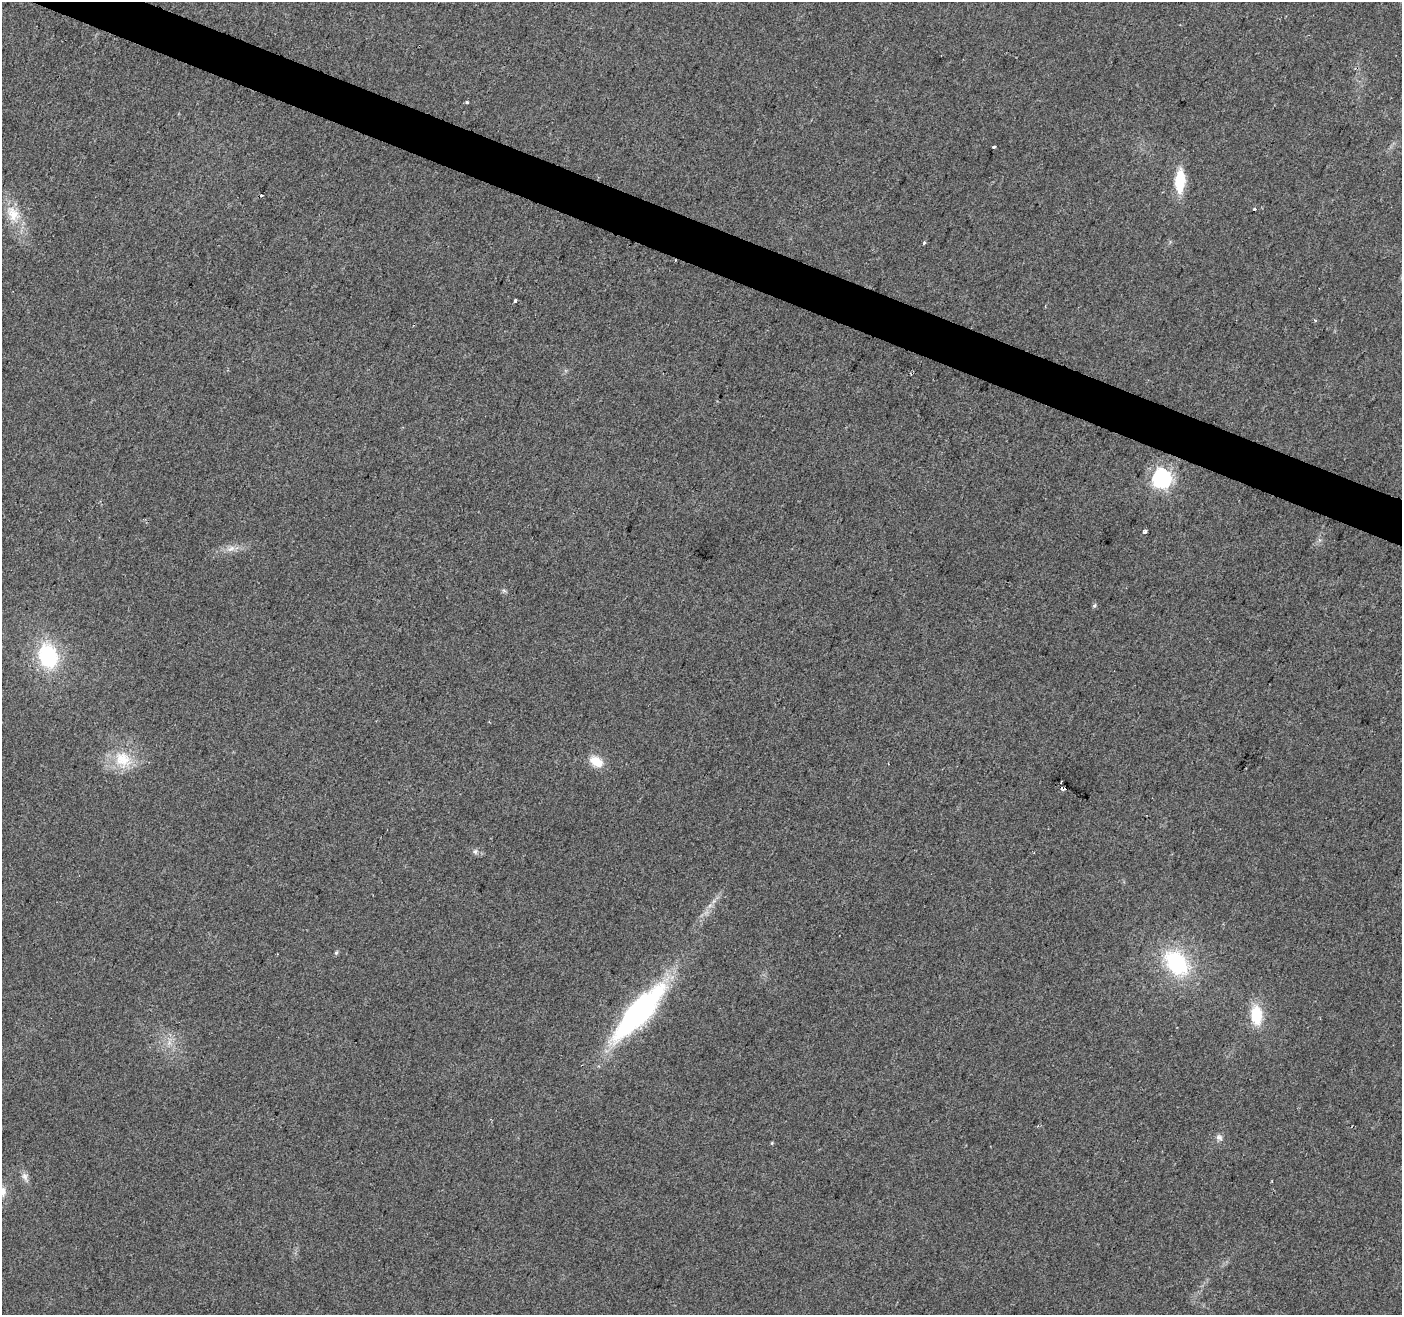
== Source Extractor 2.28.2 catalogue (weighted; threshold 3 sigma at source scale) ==
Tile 11 of 4 x 4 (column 3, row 3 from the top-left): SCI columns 2801-4200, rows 1521-2833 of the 5607 x 5732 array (HDU 1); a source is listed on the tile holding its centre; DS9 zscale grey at full resolution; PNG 1404 x 1317 px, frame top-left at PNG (2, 2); no overlay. Shown black and unused: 3% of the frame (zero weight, under 2 of 3 exposures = <1% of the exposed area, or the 3 px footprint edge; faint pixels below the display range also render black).
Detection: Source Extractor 2.28.2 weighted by HDU 2 'WHT'; one run over the whole footprint, this tile lists its part. Background 0.0354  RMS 0.0068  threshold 0.0305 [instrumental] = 3 sigma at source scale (4.5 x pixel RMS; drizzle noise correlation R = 1.50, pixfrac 1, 0.0396/0.0396 arcsec/px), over >= 5 px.
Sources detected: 31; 1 too faint to see at this stretch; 5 cosmic-ray / hot-pixel residue — not listed; the other 25 listed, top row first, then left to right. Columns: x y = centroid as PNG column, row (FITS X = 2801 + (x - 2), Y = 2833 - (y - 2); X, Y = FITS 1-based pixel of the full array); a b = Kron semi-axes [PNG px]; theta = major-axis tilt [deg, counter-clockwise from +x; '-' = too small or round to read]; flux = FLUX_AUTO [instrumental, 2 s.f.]
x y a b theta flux
467 102 3 3 - 1.7
994 147 3 3 - 2.1
1180 181 21 9 88 28
1254 209 3 3 - 2.2
13 214 26 16 -62 16
924 243 4 3 - 2.8
515 300 3 3 - 10
1162 479 7 7 - 300
1145 531 5 4 - 3.4
231 549 14 7 26 4.6
504 591 7 4 -19 1.2
1094 605 6 5 - 1.2
48 656 24 18 -74 58
123 759 28 22 -38 23
596 761 17 11 -33 11
475 851 8 6 -75 1.8
710 905 7 4 19 1.6
336 953 6 4 72 1.1
1177 963 29 20 -50 61
639 1012 69 19 48 160
1256 1015 18 10 -87 27
1219 1137 9 8 - 2.6
772 1143 4 4 - 0.7
25 1176 10 9 - 3.5
3 1192 14 8 -90 5.1
Isophote crosses this tile's border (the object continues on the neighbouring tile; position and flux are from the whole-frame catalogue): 1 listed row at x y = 3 1192